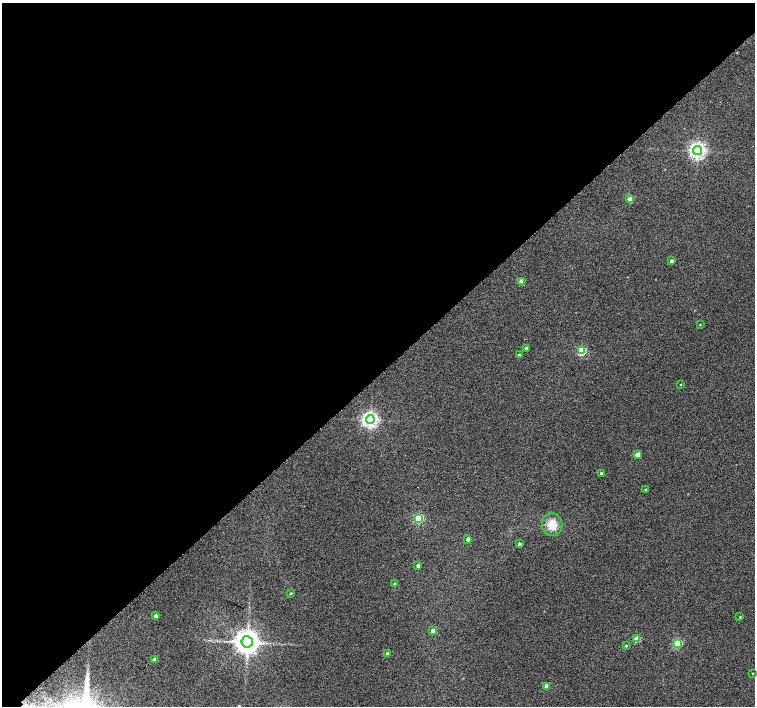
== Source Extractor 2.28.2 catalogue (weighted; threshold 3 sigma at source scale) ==
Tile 2 of 4 x 4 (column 2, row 1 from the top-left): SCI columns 1557-3062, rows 4487-5894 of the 6118 x 6093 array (HDU 1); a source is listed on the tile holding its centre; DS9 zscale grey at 2 x 2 block average (1 PNG px = mean of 2 x 2 image px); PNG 757 x 708 px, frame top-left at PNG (2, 3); each listed source drawn as its Kron ellipse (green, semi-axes under 4 px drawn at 4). Shown black and unused: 53% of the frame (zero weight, under 2 of 3 exposures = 3% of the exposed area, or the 3 px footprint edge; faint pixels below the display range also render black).
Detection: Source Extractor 2.28.2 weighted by HDU 2 'WHT'; one run over the whole footprint, this tile lists its part. Background 0.0626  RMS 0.052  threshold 0.234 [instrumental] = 3 sigma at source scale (4.5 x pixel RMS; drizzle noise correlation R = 1.50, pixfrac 1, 0.0396/0.0396 arcsec/px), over >= 5 px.
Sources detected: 31; all 31 listed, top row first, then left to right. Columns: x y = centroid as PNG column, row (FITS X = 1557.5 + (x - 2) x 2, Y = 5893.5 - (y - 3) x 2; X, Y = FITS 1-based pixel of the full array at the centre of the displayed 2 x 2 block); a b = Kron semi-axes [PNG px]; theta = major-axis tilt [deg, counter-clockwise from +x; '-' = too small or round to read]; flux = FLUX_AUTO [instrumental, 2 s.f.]
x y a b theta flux
697 151 4 4 - 4900
630 199 3 3 - 200
671 261 3 2 - 35
522 281 3 3 - 190
700 324 2 2 - 8.9
526 348 3 2 - 26
582 351 3 3 - 750
519 355 3 2 - 28
680 384 2 2 - 8.3
370 419 4 4 - 4600
637 455 3 3 - 130
601 473 2 2 - 37
646 489 2 2 - 6.2
419 518 3 3 - 930
552 524 11 10 - 180
468 539 3 2 - 53
519 544 3 2 - 38
418 566 3 3 - 44
395 584 3 2 - 13
291 593 2 2 - 12
156 616 3 2 - 47
740 617 2 2 - 9.1
433 630 3 3 - 74
637 639 3 3 - 270
247 642 6 5 - 16000
678 643 3 3 - 700
626 646 3 2 - 15
387 653 3 2 - 30
154 659 3 2 - 68
752 673 3 2 - 6
547 686 3 3 - 140